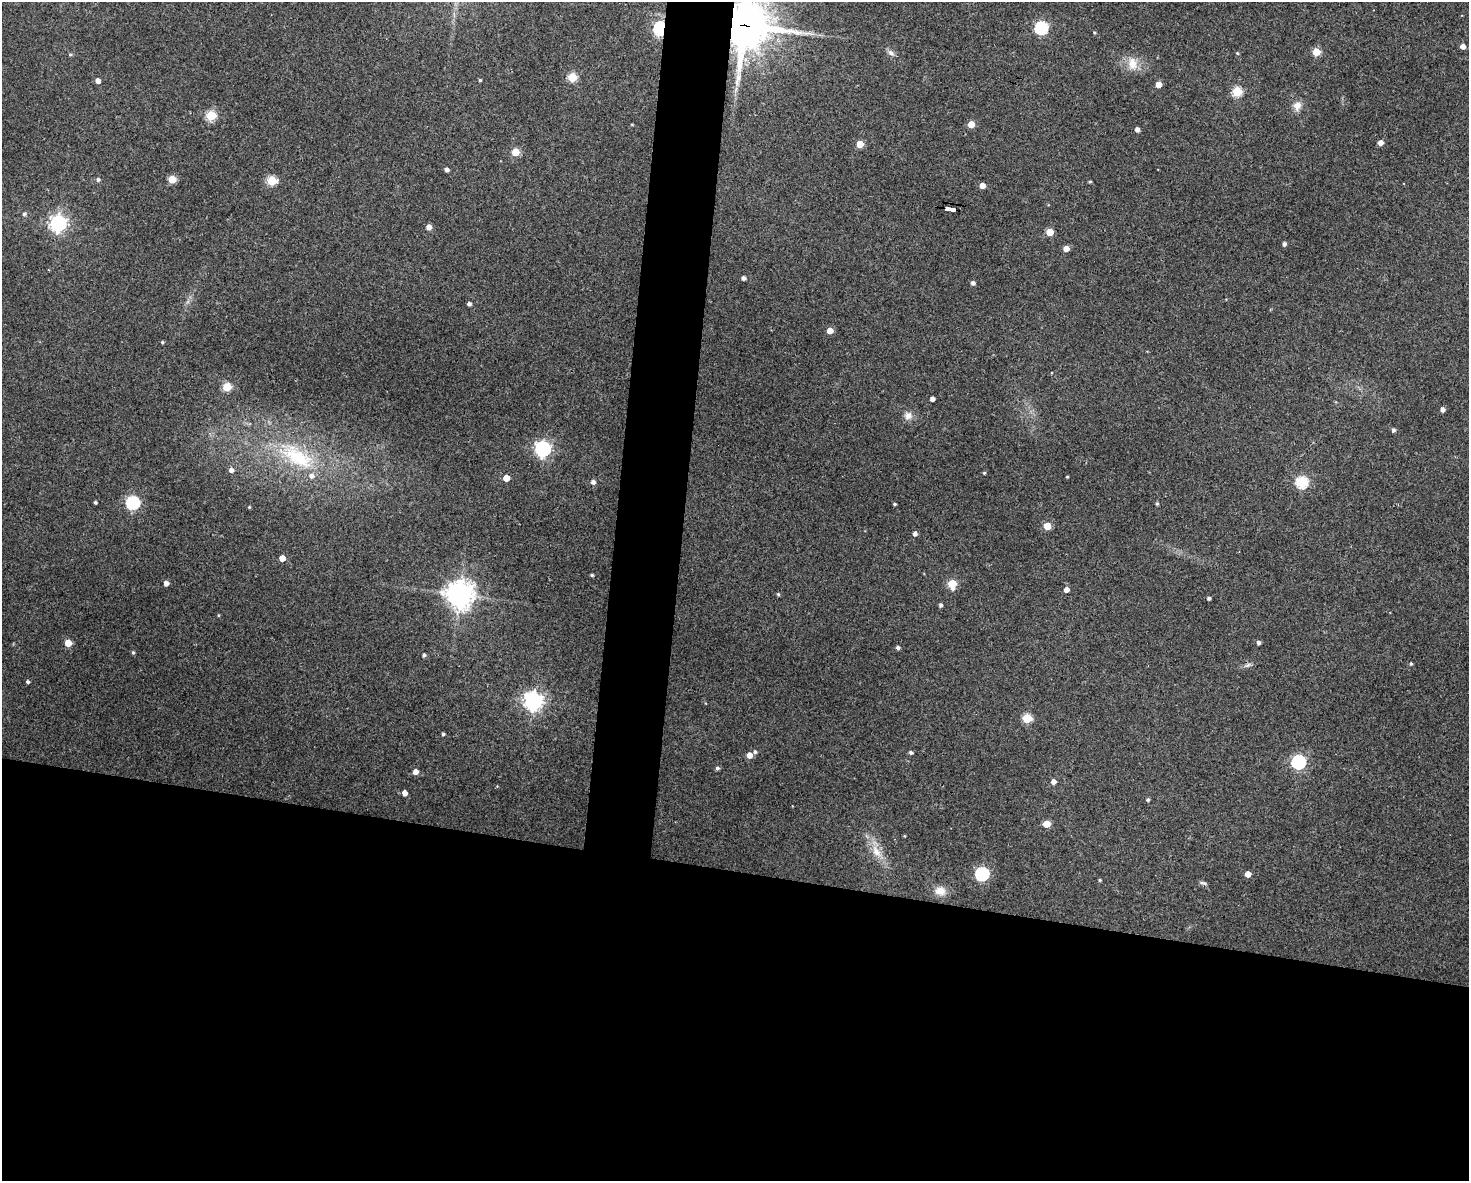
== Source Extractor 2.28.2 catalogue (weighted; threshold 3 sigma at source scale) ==
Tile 11 of 3 x 4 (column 2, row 4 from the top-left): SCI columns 1582-3048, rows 6-1184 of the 4744 x 4723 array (HDU 1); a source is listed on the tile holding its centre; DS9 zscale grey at full resolution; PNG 1471 x 1183 px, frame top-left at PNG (2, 2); no overlay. Shown black and unused: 29% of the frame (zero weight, under 3 of 4 exposures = <1% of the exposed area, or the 3 px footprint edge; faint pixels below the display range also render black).
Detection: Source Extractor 2.28.2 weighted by HDU 2 'WHT'; one run over the whole footprint, this tile lists its part. Background 0.124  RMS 0.0062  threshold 0.0281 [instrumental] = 3 sigma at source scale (4.5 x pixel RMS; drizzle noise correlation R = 1.50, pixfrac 1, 0.05/0.05 arcsec/px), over >= 5 px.
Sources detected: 99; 2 inside a brighter listed object's ellipse — not listed separately; the other 97 listed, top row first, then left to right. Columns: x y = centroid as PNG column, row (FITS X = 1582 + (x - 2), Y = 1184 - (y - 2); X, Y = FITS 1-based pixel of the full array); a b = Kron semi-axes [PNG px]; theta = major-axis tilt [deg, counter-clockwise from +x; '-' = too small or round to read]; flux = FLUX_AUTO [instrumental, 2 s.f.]
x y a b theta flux
745 25 17 14 81 2300
660 28 6 5 - 100
1041 28 6 6 - 85
1094 32 4 3 - 0.64
1463 46 4 4 - 3.6
1316 52 5 5 - 19
891 53 10 6 -31 2.2
1237 53 4 4 - 0.7
70 54 6 4 -1 0.73
1132 64 18 12 -78 8.3
572 77 5 5 - 28
480 80 3 3 - 0.71
98 81 4 4 - 3.6
1158 85 4 4 - 7.1
1237 91 5 5 - 40
1297 106 11 10 - 4.6
211 116 5 5 - 40
971 124 5 5 - 9.2
1137 129 4 4 - 2.9
1380 143 4 4 - 4.2
860 144 5 5 - 13
515 152 5 5 - 16
447 169 4 4 - 2.2
98 179 5 5 - 1.4
172 179 5 5 - 18
272 181 5 5 - 34
1090 182 4 3 - 0.82
982 185 4 4 - 6.6
953 210 7 3 4 21
24 214 5 4 - 1.1
58 223 6 6 - 230
429 227 4 4 - 4.7
1050 232 5 5 - 14
1284 244 4 4 - 1.9
1066 249 5 4 - 5.8
743 278 4 4 - 1.8
973 283 4 4 - 1.9
469 304 4 3 - 1.6
830 331 4 4 - 7.6
162 342 3 3 - 0.81
227 387 5 5 - 27
932 399 4 4 - 2.9
1442 410 4 4 - 2.4
908 416 11 10 - 4
1393 430 5 4 - 1.5
543 449 6 6 - 180
297 457 51 22 -30 46
231 470 5 5 - 2.8
984 473 3 3 - 0.66
1067 477 3 2 - 0.56
506 478 5 4 - 9.7
593 482 5 5 - 2.3
1302 482 6 5 - 64
95 502 3 3 - 0.99
133 503 6 6 - 95
894 504 3 3 - 0.8
1157 504 5 4 - 0.78
249 507 4 3 - 0.55
1047 526 5 5 - 15
915 534 5 4 - 1.8
282 558 4 4 - 6.6
592 575 3 3 - 0.92
166 583 4 4 - 3.6
952 584 6 5 - 23
1066 590 5 4 - 4
459 594 8 8 - 760
778 594 4 4 - 0.79
1209 598 3 3 - 1.4
941 605 4 4 - 1.4
218 615 4 3 - 0.52
1258 642 4 4 - 1.8
68 643 5 5 - 14
898 648 4 4 - 1.5
133 652 5 4 - 0.86
424 655 4 4 - 1.3
1411 664 4 4 - 0.8
1247 666 7 4 20 1.4
28 682 4 4 - 1.1
533 701 7 7 - 320
1027 718 5 5 - 30
443 734 4 3 - 1.1
755 752 5 4 - 1.2
911 752 5 4 - 1.4
749 755 6 5 - 4.5
1298 762 6 6 - 120
717 768 4 4 - 1.4
415 772 5 5 - 4
1053 782 5 4 - 3.6
404 793 4 4 - 4.3
1148 800 4 4 - 1.1
1046 824 5 5 - 13
876 851 16 10 -57 7.6
982 874 6 6 - 110
1248 874 4 4 - 6.1
1100 880 4 3 - 0.76
1203 883 10 4 -19 1.2
940 891 12 10 -8 6.6
Overlapping masked pixels (flux is a lower limit): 3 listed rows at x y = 745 25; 660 28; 953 210
Isophote crosses this tile's border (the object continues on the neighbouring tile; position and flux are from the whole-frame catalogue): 1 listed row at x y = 745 25